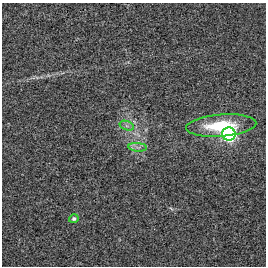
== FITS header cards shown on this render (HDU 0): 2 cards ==
NAXIS1  =                  264 / length of data axis 1
NAXIS2  =                  264 / length of data axis 2

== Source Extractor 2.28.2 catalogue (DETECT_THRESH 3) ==
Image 264 x 264 px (HDU 0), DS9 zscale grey, 1 PNG px = 1 image px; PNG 268 x 268 px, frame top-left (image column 1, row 264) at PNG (2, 3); each listed source drawn as its Kron ellipse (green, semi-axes under 4 px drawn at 4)
Background 8.67e-04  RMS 0.0067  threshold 0.02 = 3 sigma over >= 5 px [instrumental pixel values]
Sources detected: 5; all 5 listed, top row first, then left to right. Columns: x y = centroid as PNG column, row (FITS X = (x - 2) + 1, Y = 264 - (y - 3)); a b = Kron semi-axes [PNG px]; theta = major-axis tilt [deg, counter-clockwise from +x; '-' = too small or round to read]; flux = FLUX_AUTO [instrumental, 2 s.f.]
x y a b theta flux
127 126 7 4 -18 1.2
221 126 35 11 4 22
229 134 7 6 - 110
138 147 9 4 -5 1.2
74 219 5 4 - 0.92